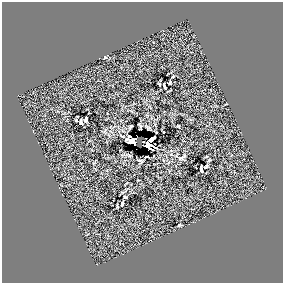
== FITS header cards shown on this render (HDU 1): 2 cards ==
NAXIS1  =                  281 /
NAXIS2  =                  281 /

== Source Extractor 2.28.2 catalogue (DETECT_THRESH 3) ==
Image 281 x 281 px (HDU 1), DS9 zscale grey, 1 PNG px = 1 image px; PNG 285 x 285 px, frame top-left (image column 1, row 281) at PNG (2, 2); no overlay
Background 0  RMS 36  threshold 108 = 3 sigma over >= 5 px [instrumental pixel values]
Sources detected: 24; all 24 listed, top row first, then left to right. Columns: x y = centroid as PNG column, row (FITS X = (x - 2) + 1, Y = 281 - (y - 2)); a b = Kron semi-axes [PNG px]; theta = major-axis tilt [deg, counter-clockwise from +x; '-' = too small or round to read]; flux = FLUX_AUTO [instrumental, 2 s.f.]
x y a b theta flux
105 57 4 4 - 3300
173 76 3 2 - 2100
170 82 4 3 - 3400
159 84 3 2 - 2100
164 86 6 2 -68 3900
85 120 5 4 - 4800
81 122 5 3 - 4700
140 126 6 3 -70 2300
178 126 3 2 - 1900
130 127 4 2 - 2700
129 136 3 2 - 3000
151 139 6 3 39 21000
132 141 7 5 -7 39000
148 144 11 6 -37 18000
146 157 3 2 - 1600
182 157 15 7 37 8900
209 160 3 3 - 2600
141 161 6 4 -8 3800
206 166 5 2 - 3300
201 169 6 3 -85 6400
125 197 3 3 - 2700
122 204 5 3 - 4300
117 206 4 2 - 3000
179 225 3 2 - 2500